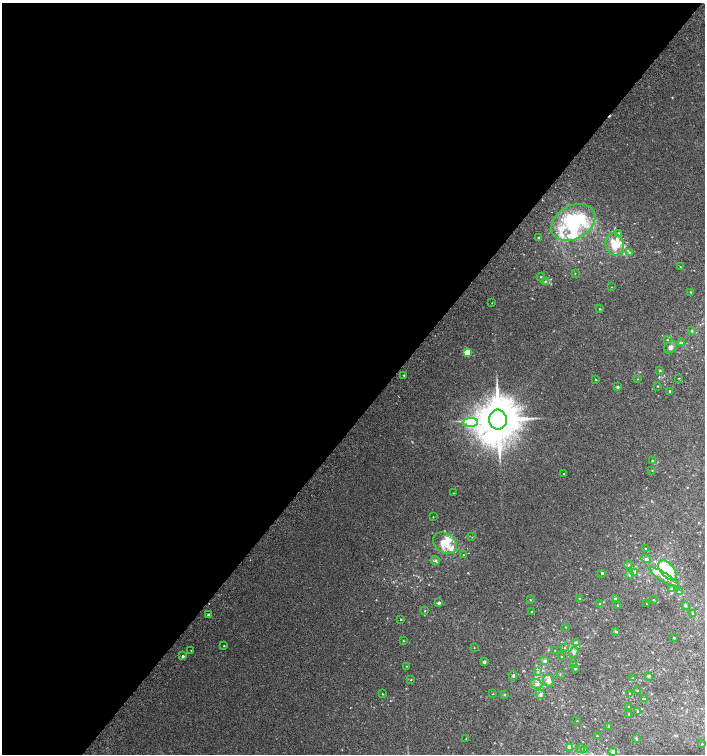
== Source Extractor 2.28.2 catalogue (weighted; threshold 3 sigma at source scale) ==
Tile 5 of 4 x 4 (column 1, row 2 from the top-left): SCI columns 204-1609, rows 3042-4544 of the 6094 x 6074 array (HDU 1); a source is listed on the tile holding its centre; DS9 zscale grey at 2 x 2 block average (1 PNG px = mean of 2 x 2 image px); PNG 707 x 756 px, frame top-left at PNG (2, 3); each listed source drawn as its Kron ellipse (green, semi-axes under 4 px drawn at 4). Shown black and unused: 56% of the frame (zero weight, under 2 of 3 exposures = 2% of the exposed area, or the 3 px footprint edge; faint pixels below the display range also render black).
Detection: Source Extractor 2.28.2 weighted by HDU 2 'WHT'; one run over the whole footprint, this tile lists its part. Background 0.0399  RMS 0.012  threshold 0.0562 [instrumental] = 3 sigma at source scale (4.5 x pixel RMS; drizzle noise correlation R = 1.50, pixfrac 1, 0.0396/0.0396 arcsec/px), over >= 5 px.
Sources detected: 128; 2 inside a brighter object's white glare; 1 cosmic-ray / hot-pixel residue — neither listed nor drawn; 18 inside a brighter listed object's ellipse — not listed separately; the other 107 listed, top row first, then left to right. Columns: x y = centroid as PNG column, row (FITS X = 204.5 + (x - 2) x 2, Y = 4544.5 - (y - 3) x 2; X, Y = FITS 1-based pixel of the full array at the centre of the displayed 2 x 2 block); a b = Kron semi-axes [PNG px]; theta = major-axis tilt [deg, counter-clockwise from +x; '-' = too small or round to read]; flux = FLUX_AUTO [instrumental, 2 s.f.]
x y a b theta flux
573 222 23 16 29 300
619 233 4 2 - 2.1
539 238 2 2 - 4.2
615 245 11 9 -68 47
629 253 3 3 - 3.6
680 266 2 2 - 1.5
575 273 2 2 - 1.2
541 277 4 2 - 2
545 281 4 2 - 2.6
611 287 2 2 - 0.99
691 292 3 2 - 1.8
492 303 2 2 - 1.1
599 309 2 2 - 2
692 331 3 2 - 3.3
667 340 2 2 - 2.6
682 342 3 2 - 2.3
670 347 7 5 47 12
467 352 3 3 - 110
660 370 3 3 - 2.7
404 375 3 2 - 2
679 378 2 2 - 1.1
637 379 2 2 - 1.2
596 380 3 2 - 1.8
657 386 2 2 - 2.3
618 387 4 3 - 3.5
670 391 2 2 - 5.6
498 420 10 9 - 12000
470 422 7 4 2 170
652 461 2 2 - 2.8
652 470 2 2 - 1.4
563 473 2 2 - 16
453 493 2 2 - 0.97
433 517 2 2 - 1.2
472 537 2 2 - 1.7
445 543 13 9 -35 46
645 548 2 2 - 1.6
463 555 2 2 - 2.1
646 559 5 4 - 6.1
435 561 4 4 - 4.2
628 565 4 2 - 1.8
667 570 12 6 -50 160
602 573 2 2 - 3.5
635 573 3 3 - 17
629 575 3 3 - 2.9
664 577 17 4 -32 23
672 589 3 3 - 5.6
679 592 2 2 - 2.6
580 598 3 2 - 1.4
615 598 2 2 - 4
530 600 3 2 - 1.5
653 600 2 2 - 1.3
439 603 3 2 - 8.3
600 604 3 2 - 1.6
647 604 2 2 - 0.75
618 605 2 2 - 1.3
685 605 2 2 - 6.1
425 611 2 2 - 1.5
532 612 2 2 - 3.4
693 613 3 2 - 2
208 615 2 2 - 6.4
401 619 2 2 - 2
566 627 2 2 - 1.1
616 631 4 3 - 3.5
674 638 2 2 - 2.4
403 641 2 2 - 1.4
577 642 3 3 - 4.2
224 646 2 2 - 1.9
565 647 3 2 - 1.7
474 648 2 2 - 1.1
191 650 2 2 - 1.1
555 650 2 2 - 0.86
574 652 6 4 62 5.6
183 656 2 2 - 5.9
562 657 2 2 - 3
545 661 3 3 - 7.9
484 662 2 2 - 9.1
574 664 3 3 - 2.2
406 666 2 2 - 1.1
575 669 3 3 - 2.7
538 672 4 3 - 3
560 674 3 2 - 1.4
513 676 5 3 - 3.9
648 676 4 3 - 3.3
633 678 2 2 - 1.2
411 680 2 2 - 1.5
549 681 6 5 - 12
536 684 6 4 -22 11
638 691 4 3 - 3.5
629 693 3 2 - 1.5
383 694 3 2 - 1.6
493 694 2 2 - 1.2
540 694 5 4 - 6.2
505 695 3 2 - 1.8
645 699 3 2 - 2.6
628 707 2 2 - 1.8
638 712 3 2 - 1.6
629 714 3 3 - 2.9
577 721 2 2 - 1.2
609 727 3 3 - 2.8
597 736 3 2 - 2.3
636 738 3 3 - 3.1
466 739 2 2 - 0.88
702 744 2 2 - 1.3
569 747 4 3 - 15
581 748 3 2 - 2
584 750 3 3 - 4
613 751 3 3 - 7
Diffuse or blended objects may show on this block-average render without a row.